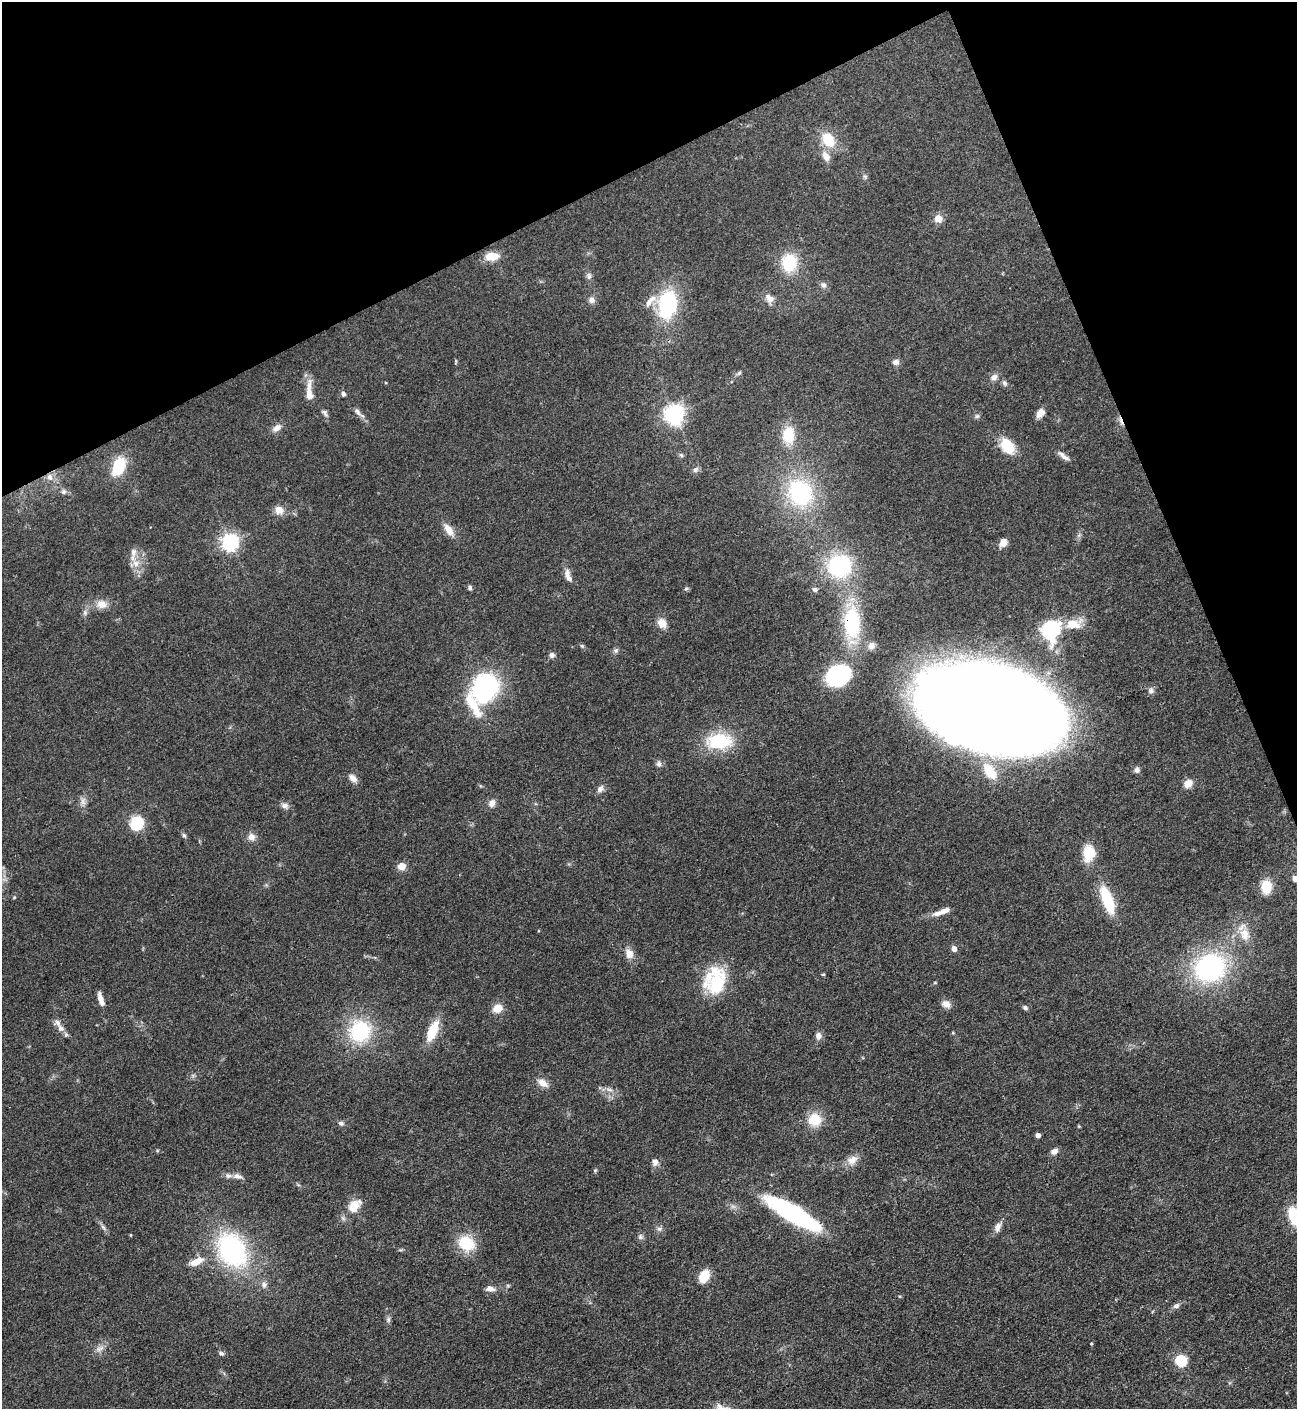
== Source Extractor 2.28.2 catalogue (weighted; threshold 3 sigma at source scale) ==
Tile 3 of 4 x 4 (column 3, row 1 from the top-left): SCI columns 2876-4170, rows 4223-5629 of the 5618 x 5630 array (HDU 1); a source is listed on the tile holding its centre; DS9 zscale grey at full resolution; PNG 1299 x 1411 px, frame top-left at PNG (2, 2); no overlay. Shown black and unused: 21% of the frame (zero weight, under 3 of 4 exposures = <1% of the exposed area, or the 3 px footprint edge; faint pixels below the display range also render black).
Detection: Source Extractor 2.28.2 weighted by HDU 2 'WHT'; one run over the whole footprint, this tile lists its part. Background 0.0649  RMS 0.0058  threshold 0.0261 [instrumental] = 3 sigma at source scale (4.5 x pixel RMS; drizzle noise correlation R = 1.50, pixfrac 1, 0.05/0.05 arcsec/px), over >= 5 px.
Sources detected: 132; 1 inside a brighter object's white glare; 1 cosmic-ray / hot-pixel residue — not listed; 6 inside a brighter listed object's ellipse — not listed separately; the other 124 listed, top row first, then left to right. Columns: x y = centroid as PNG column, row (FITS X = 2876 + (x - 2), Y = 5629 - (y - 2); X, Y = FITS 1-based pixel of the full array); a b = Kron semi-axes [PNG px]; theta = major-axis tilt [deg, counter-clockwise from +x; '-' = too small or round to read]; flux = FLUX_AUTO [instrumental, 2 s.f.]
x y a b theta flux
828 140 17 13 -57 16
826 156 14 9 -61 5
865 176 7 4 -1 0.94
938 219 9 8 - 5
492 256 13 8 4 10
789 263 16 13 88 27
589 276 9 7 -81 1.9
823 285 9 7 -42 2.1
769 298 13 10 -52 4.2
592 300 9 8 - 2.7
667 305 31 19 79 47
896 362 9 7 0 2.5
739 373 7 5 36 1.1
994 377 10 8 36 3
1004 383 8 6 -63 1.6
309 392 27 8 -89 8.1
343 394 6 5 - 1.7
357 412 13 6 -52 2.7
325 413 12 6 -51 1.7
1041 413 11 8 48 4.1
674 415 7 7 - 330
977 416 7 5 2 1.3
277 428 13 8 32 3.6
788 435 16 12 88 18
1007 446 17 12 -52 16
681 455 6 5 - 1
1063 456 19 5 -37 3.1
118 466 18 11 66 22
695 470 9 7 43 1.8
50 477 10 8 -72 3.7
63 492 7 7 - 1.6
800 493 33 29 -60 58
278 510 9 8 - 6.4
449 530 16 8 -55 6.1
230 542 6 6 - 240
1003 543 9 8 - 4.8
136 563 15 10 -55 6.6
840 566 22 21 - 57
568 576 19 7 -72 4.2
470 588 6 5 - 1.3
686 589 6 4 2 0.85
815 589 7 6 - 1.7
102 604 14 11 -7 6
85 612 8 6 -89 1.8
662 623 12 9 -50 5.8
852 623 36 18 -90 46
1073 624 15 9 11 12
1051 630 22 18 84 42
582 646 6 4 -44 0.85
871 646 9 8 - 3.3
616 650 7 6 - 1.5
552 655 7 7 - 1.8
838 675 25 17 27 60
485 688 16 14 66 150
1151 691 9 7 77 2
472 704 35 11 -63 18
994 708 108 59 -15 2200
719 741 26 16 2 34
659 764 9 7 89 1.9
1137 770 8 7 - 1.9
989 771 21 12 -55 15
353 778 11 7 -45 3.8
1188 783 7 6 - 9.4
600 789 11 8 50 2.5
83 801 12 7 -90 2.9
492 803 9 8 - 3.4
285 806 10 7 -11 2.6
137 823 11 9 60 27
184 835 7 5 -62 1.2
251 837 10 9 - 3.8
1089 853 18 14 84 14
401 866 8 7 - 5.7
1295 879 4 4 - 5
1266 887 14 11 -89 11
14 897 5 4 - 0.57
1107 900 29 10 -71 25
944 911 14 6 16 4.1
1245 934 19 12 -74 8.3
954 949 4 4 - 5.3
629 954 12 9 -76 5.1
1210 968 36 31 27 85
823 974 5 3 - 0.57
715 980 31 24 76 35
935 983 5 3 - 0.52
101 999 15 5 -72 4.5
946 1004 11 8 -27 4
497 1008 11 9 16 6.6
1025 1008 7 6 - 1.4
60 1028 10 8 -44 3
360 1031 21 21 - 43
432 1031 22 9 67 16
953 1033 5 3 - 0.54
818 1036 8 7 - 3.2
542 1083 15 9 -36 4.8
609 1090 12 6 -17 2.7
815 1119 15 15 - 13
341 1123 8 6 -25 1.5
1038 1135 4 4 - 3.9
157 1151 5 5 - 0.66
1054 1151 8 6 25 3.4
852 1160 15 11 30 5.6
655 1162 9 8 - 2.7
595 1170 5 5 - 0.74
237 1176 12 7 -13 3
354 1206 17 11 50 11
792 1214 64 15 -30 76
1294 1216 19 11 -72 21
103 1227 11 4 -50 1.8
998 1227 13 8 70 3.3
659 1229 8 6 -2 1.7
131 1235 4 3 - 0.42
640 1237 8 7 - 1.6
466 1243 17 14 -29 21
232 1250 30 22 -60 99
196 1262 18 8 22 7
704 1276 13 9 64 11
264 1284 9 8 - 2.4
490 1289 11 7 -12 3.4
1176 1306 10 6 29 2
388 1319 8 6 89 1.5
1091 1344 4 3 - 0.55
100 1349 13 6 24 3
221 1353 6 5 - 1.2
1181 1361 6 5 - 67
Overlapping masked pixels (flux is a lower limit): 2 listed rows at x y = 852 623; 994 708
Isophote crosses this tile's border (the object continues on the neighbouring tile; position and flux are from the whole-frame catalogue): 2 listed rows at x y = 1295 879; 1294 1216